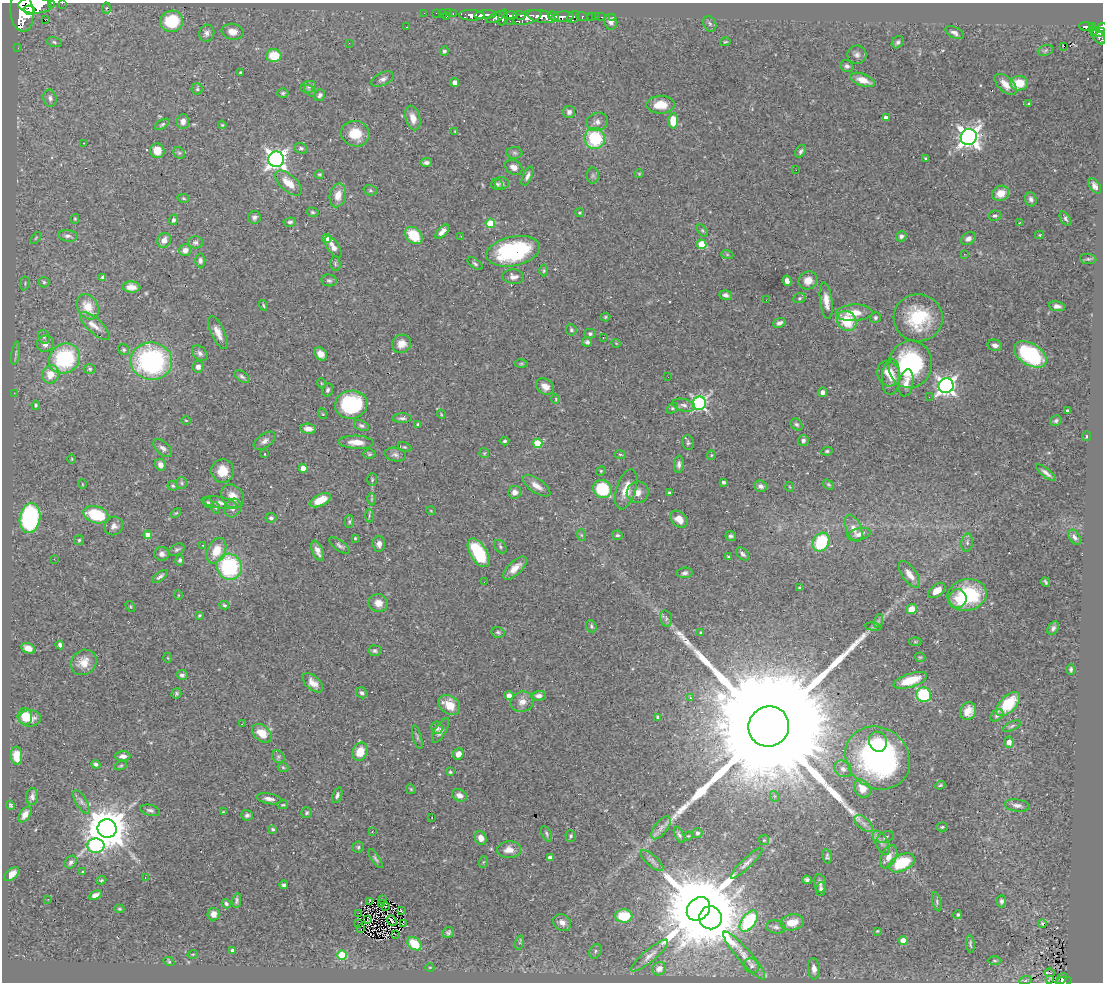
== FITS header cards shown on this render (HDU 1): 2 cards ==
NAXIS1  =                 1101
NAXIS2  =                  980

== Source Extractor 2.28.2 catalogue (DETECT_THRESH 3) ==
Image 1101 x 980 px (HDU 1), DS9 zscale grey, 1 PNG px = 1 image px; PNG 1105 x 984 px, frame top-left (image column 1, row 980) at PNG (2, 3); each listed source drawn as its Kron ellipse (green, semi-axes under 4 px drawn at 4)
Background 0.643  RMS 0.027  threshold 0.0821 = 3 sigma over >= 5 px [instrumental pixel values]
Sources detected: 462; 2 with non-positive FLUX_AUTO (blend fragments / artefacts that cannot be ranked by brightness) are neither listed nor drawn; the other 460 listed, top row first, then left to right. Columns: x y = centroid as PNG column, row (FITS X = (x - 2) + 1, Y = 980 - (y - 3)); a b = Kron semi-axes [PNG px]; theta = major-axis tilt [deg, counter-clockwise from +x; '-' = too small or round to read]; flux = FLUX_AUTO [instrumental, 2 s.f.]
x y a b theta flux
62 3 2 2 - 15
51 4 3 2 - 93
35 5 16 8 -1 4900
106 8 5 3 - 2.3
29 10 6 4 -14 1300
22 11 20 11 -84 7100
424 13 2 2 - 16
436 13 2 2 - 15
442 13 2 2 - 16
449 13 4 3 - 37
453 13 3 2 - 32
472 15 13 5 -2 1800
485 15 11 4 4 1500
519 15 6 3 -3 420
510 16 7 4 8 650
541 16 14 6 -10 3200
553 16 6 3 -26 410
592 16 3 3 - 56
596 16 2 2 - 12
446 17 3 2 - 82
496 17 10 4 27 750
503 17 8 3 78 610
527 17 14 6 18 1900
562 17 11 5 5 1500
574 17 7 5 36 410
582 17 6 3 -20 210
602 17 3 2 - 26
613 17 2 2 - 12
45 20 2 2 - 2.5
172 21 11 10 - 81
510 21 2 2 - 23
611 22 8 6 -76 7.9
710 24 8 6 -62 4.4
406 27 3 2 - 2.6
1086 27 7 4 -5 290
1092 27 4 3 - 210
1101 28 6 4 36 370
1094 31 4 3 - 98
232 32 11 8 -9 16
207 33 8 7 - 7.6
954 33 10 5 -27 6.3
1099 33 7 4 16 380
1098 37 8 5 -51 520
54 42 7 5 -13 3.7
725 42 5 3 - 2.1
898 42 7 5 48 4.7
349 43 3 2 - 1.6
1064 46 2 2 - 11
18 48 2 2 - 12
1045 50 8 5 21 4.1
444 51 4 4 - 4
857 55 9 9 - 7.5
274 56 7 6 - 40
847 66 7 5 -23 5.7
241 73 3 3 - 2.8
383 79 12 6 25 7.1
863 80 13 6 -20 22
455 82 4 4 - 12
1019 83 9 7 3 39
1006 84 13 7 -43 20
309 87 8 6 20 4.8
197 89 5 5 - 3.5
310 91 7 4 -44 3.3
283 93 5 5 - 3.7
320 95 6 5 - 5.3
50 98 8 6 -77 6.4
1029 103 3 2 - 2.5
661 105 14 9 1 33
569 112 6 6 - 6.6
413 118 12 7 -75 17
886 118 4 4 - 14
183 121 7 6 - 8.6
673 121 7 5 -90 35
597 122 11 9 20 10
162 124 8 4 34 3.3
222 125 4 3 - 1.9
455 131 3 3 - 1.5
355 134 14 12 -18 42
969 137 8 8 - 1200
595 138 10 10 - 110
84 143 2 2 - 1.2
301 148 7 5 -16 3.7
157 151 7 7 - 20
801 151 7 4 57 4.3
179 153 6 5 - 3.3
514 153 8 6 -3 3.7
926 158 4 3 - 2.4
276 159 8 7 - 970
426 163 6 4 6 5.2
514 167 9 7 -31 10
796 170 2 2 - 3.1
319 174 4 4 - 2.3
639 174 4 4 - 1.9
593 175 8 6 89 4.1
527 176 10 4 66 6.6
289 183 16 8 -41 29
502 183 7 6 - 4.7
497 184 6 5 - 3.6
1095 186 8 5 -55 9.1
370 190 7 5 -17 3
1001 193 9 7 25 25
338 195 12 8 76 21
183 198 6 4 -9 2.4
1031 199 7 5 -71 6
312 212 6 4 -16 3
580 213 4 4 - 2.8
995 216 6 5 - 4.2
254 217 6 6 - 5.5
75 219 5 4 - 2
1065 219 8 4 -55 3.8
173 220 5 4 - 4.7
290 222 6 4 8 5.4
490 223 4 4 - 68
1019 223 4 4 - 1.6
702 230 7 4 -58 2.7
442 232 9 4 48 13
414 235 10 7 -46 54
1040 235 4 4 - 2
68 236 10 5 -7 6.5
461 236 2 2 - 0.98
901 236 5 5 - 4.8
36 238 7 3 53 2.1
327 239 4 4 - 38
968 239 8 6 32 8.2
164 240 7 6 - 12
195 242 7 6 - 5.7
701 244 5 5 - 51
333 247 12 5 -57 12
185 250 6 6 - 11
513 251 27 14 12 220
727 254 6 4 -19 2.2
964 254 2 2 - 1.5
1088 259 8 5 -7 3.8
200 260 7 5 -87 5.5
335 264 7 5 -88 3.5
475 264 9 4 -37 3.8
544 271 6 4 88 2.6
103 277 4 4 - 4.2
513 277 11 7 -5 9.5
329 280 8 6 -9 4.2
808 280 10 8 34 17
787 281 5 4 - 11
44 282 5 5 - 3.2
25 283 7 4 81 3.4
131 287 9 5 -2 13
725 295 6 4 -19 6.1
799 298 6 5 - 2.9
766 300 3 2 - 2.7
826 301 18 6 -82 18
263 305 5 3 - 2.4
1057 306 8 5 -7 7.4
88 307 13 10 -58 34
854 313 18 8 3 27
605 317 5 4 - 2.5
875 317 5 5 - 3.6
918 318 24 23 - 110
847 321 11 9 -50 60
779 323 6 4 25 6.6
95 326 19 7 -42 17
571 330 5 5 - 3.1
218 333 18 6 -65 16
590 334 5 5 - 3.5
44 337 7 5 -64 4.2
603 338 3 2 - 1.7
587 342 5 4 - 5.4
616 343 4 3 - 1.3
45 344 8 8 - 11
401 344 10 9 - 17
995 345 7 5 -13 8.6
124 350 6 5 - 3.3
16 353 12 4 81 5.8
200 353 9 6 -46 6.6
321 354 7 5 -45 14
1030 354 18 10 -32 190
64 359 16 14 37 170
151 361 21 18 -6 330
521 364 6 4 1 2.6
910 364 24 21 79 220
198 367 6 5 - 7.7
90 369 6 4 0 3.1
50 374 9 8 - 32
888 374 13 11 -68 27
242 377 9 5 -32 4.4
668 377 2 2 - 4.6
891 377 18 9 86 26
321 383 5 3 - 1.5
906 383 14 7 80 14
946 386 7 7 - 800
545 387 9 7 -33 15
328 390 7 5 72 4.5
823 392 5 4 - 7.4
14 393 3 3 - 1.5
929 397 2 2 - 3
556 399 5 3 - 1.7
699 403 7 6 - 460
36 405 4 4 - 2.6
351 405 16 14 10 150
684 405 11 6 -14 7.6
672 408 6 4 39 3.2
1067 411 3 3 - 3.3
323 414 5 3 - 1.6
441 414 5 3 - 1.8
402 418 9 4 0 5.3
186 420 5 3 - 1.6
1056 421 6 5 - 3.7
418 424 3 3 - 2.5
796 424 7 5 -42 3.7
361 425 8 5 -22 4.8
308 429 8 5 -5 13
1086 436 5 2 - 1.8
803 440 6 5 - 6.2
265 441 12 6 36 8.8
504 441 5 3 - 3.2
356 442 17 6 -2 21
538 443 4 4 - 65
688 443 7 6 - 3.7
404 447 7 4 -24 2.8
163 448 11 6 -42 7.1
827 451 6 4 10 2.9
484 453 5 5 - 2.2
265 454 3 2 - 1.2
369 454 6 5 - 2.8
395 455 11 6 -9 7.4
620 455 5 3 - 1.9
711 455 5 4 - 2.1
72 459 5 3 - 1.7
679 464 9 5 87 6.2
160 465 6 5 - 11
303 468 4 4 - 23
223 471 12 11 - 30
601 471 5 4 - 2
1046 473 12 4 -38 7.2
372 480 6 5 - 3.2
724 482 3 3 - 5.1
182 483 6 5 - 3.1
82 484 5 3 - 1.4
828 485 6 4 -34 2.6
173 486 5 4 - 2.9
536 486 16 7 -34 15
761 486 7 5 -18 7
790 487 5 3 - 1.5
602 489 10 8 -38 86
626 489 21 9 73 29
515 492 6 6 - 11
638 492 11 10 - 15
669 493 3 3 - 2.9
232 496 13 10 -51 22
371 499 6 4 89 2.9
320 500 11 5 26 29
208 502 5 4 - 3.3
219 502 17 5 -9 11
216 508 6 3 -71 2.2
233 508 9 8 - 9.8
431 511 5 3 - 1.5
176 513 6 3 43 1.8
96 515 13 8 -17 110
369 516 7 3 90 2.8
30 518 15 10 82 250
271 518 5 5 - 4
679 519 10 7 -43 20
349 521 6 5 - 2.8
114 526 9 9 - 9.6
854 528 14 7 -68 13
859 534 12 6 13 10
148 535 4 4 - 20
581 535 6 4 -71 2.6
617 535 5 4 - 3.2
731 536 5 5 - 3.9
1075 537 8 5 -56 6.5
355 538 3 3 - 1.9
79 540 5 5 - 2.6
821 542 10 7 59 93
967 543 9 6 85 6
379 544 8 6 -88 9.3
203 545 2 2 - 1.1
340 545 12 5 -36 5.4
500 547 7 5 -52 3.4
177 550 8 5 28 4.1
216 551 13 9 65 36
318 551 11 5 -68 10
479 553 16 8 -59 100
162 554 7 7 - 7.8
743 554 8 5 -44 5.9
728 557 3 3 - 3.8
54 559 2 2 - 3.2
180 560 5 4 - 3.3
229 567 13 12 - 180
515 568 15 6 44 19
685 573 8 5 6 5.2
909 574 15 7 -55 18
160 576 9 4 36 5.7
484 582 2 2 - 2.7
1045 582 5 3 - 2.6
800 588 3 3 - 2.3
937 590 10 6 39 18
178 595 5 3 - 1.4
967 595 20 15 12 120
958 599 9 9 - 20
378 603 10 9 - 16
224 605 5 3 - 2.8
130 606 6 3 -59 1.9
912 609 5 5 - 22
199 615 3 3 - 2
666 618 8 5 -77 4.8
878 621 7 4 71 3.9
591 626 6 5 - 3.4
873 627 8 4 -8 3.3
1053 628 7 5 57 4.8
498 632 6 5 - 3.2
701 633 4 3 - 2.3
915 642 6 4 0 2.4
60 645 4 4 - 5.8
28 648 7 5 -23 14
375 651 6 5 - 3.8
920 657 5 4 - 2.1
168 658 5 3 - 1.6
84 662 14 12 40 25
1071 669 5 4 - 4.2
182 675 5 5 - 5.3
910 680 17 7 18 44
313 683 12 6 -41 14
362 693 6 5 - 4.7
176 694 5 4 - 2.9
924 695 7 7 - 140
509 696 4 4 - 17
539 696 7 5 2 7.5
690 698 4 3 - 2.2
522 702 12 10 19 14
1008 704 15 8 45 67
449 705 12 9 -39 30
968 711 9 7 58 17
997 715 7 5 40 3.6
25 716 8 7 - 33
658 717 4 3 - 3.3
30 718 11 8 1 18
242 724 3 2 - 1.1
769 726 20 20 - 160000
1012 726 10 3 25 3.3
437 728 6 5 - 7.1
441 730 14 5 60 8.7
262 733 11 7 -40 31
417 737 12 3 -75 3.6
878 742 10 9 - 28
1009 742 5 4 - 11
360 752 9 7 68 33
458 754 6 5 - 10
16 756 9 6 -87 27
123 756 7 5 2 9
278 757 7 6 - 3.7
878 758 34 30 -39 440
96 764 4 4 - 4
121 766 6 4 19 2.5
283 767 5 5 - 2.3
843 769 9 7 -36 7.9
450 772 4 3 - 2.4
940 785 5 4 - 2.4
411 789 5 4 - 2.1
862 789 9 7 -54 21
337 795 8 4 69 5.4
459 795 8 5 -23 11
774 796 5 3 - 2.2
32 797 8 6 86 6.2
269 799 12 5 -10 9.2
81 802 13 5 -59 7.7
10 805 5 3 - 2.9
283 805 5 2 - 2
1017 805 13 6 -7 8.2
150 810 10 5 -15 5.7
223 812 3 3 - 1.5
307 813 5 5 - 3.1
25 814 9 5 58 11
247 815 5 5 - 5
432 818 3 2 - 1.3
864 823 11 5 -41 8
942 827 6 4 3 2.8
661 828 13 6 52 9
107 829 9 9 - 7300
273 829 4 4 - 2.7
372 832 3 2 - 1.3
697 833 5 5 - 4
547 834 8 4 -63 3.6
679 835 9 4 -65 3.7
571 836 6 5 - 3.4
688 836 4 4 - 1.7
885 837 8 5 23 5.1
481 838 7 5 -66 13
764 840 5 5 - 2.5
881 843 13 6 -62 8.9
96 846 9 7 0 220
358 847 5 5 - 3.4
509 850 12 8 1 18
827 856 7 5 -79 3.9
889 857 12 7 63 17
550 858 4 4 - 10
376 859 11 4 -57 3.8
652 860 14 5 -41 6.9
71 862 7 5 47 5.6
483 862 6 4 70 2.3
746 863 21 5 44 9.8
902 863 14 8 26 88
83 872 4 3 - 2.1
12 874 9 5 40 13
145 878 2 2 - 1.7
101 880 5 4 - 2.3
807 880 4 4 - 5.8
820 883 9 6 -80 7
284 885 4 4 - 4.7
821 889 7 4 88 5.3
95 895 6 4 25 7.9
48 899 2 2 - 22
237 900 7 4 82 4
383 900 3 2 - 2.1
370 901 4 2 - 3.7
1001 901 6 5 - 4.3
937 902 10 4 -76 3.9
381 903 3 2 - 1.5
226 904 5 4 - 4.1
386 906 3 2 - 2.4
119 909 5 4 - 2.2
698 909 13 10 46 32000
401 911 4 2 - 0.62
213 914 6 6 - 13
359 914 3 2 - 0.97
958 915 4 4 - 3.1
624 916 8 6 -1 65
710 918 11 11 - 6500
368 919 2 2 - 2.4
392 921 5 2 - 1.5
749 921 12 7 53 150
562 922 9 8 - 13
792 922 12 8 9 28
359 924 3 2 - 1.8
403 924 4 2 - 1.4
1042 924 4 3 - 2.3
776 927 9 6 -10 5.7
360 928 4 2 - 2.2
877 931 3 3 - 1.7
448 933 6 5 - 4.3
395 934 3 2 - 1.7
903 941 4 4 - 27
520 943 7 4 72 2.4
414 944 8 6 -40 51
970 944 9 4 -84 3.5
232 950 3 3 - 3.6
595 951 7 5 62 4.2
193 954 5 3 - 1.4
342 955 4 4 - 76
744 955 31 7 -49 20
650 956 24 6 40 14
169 961 5 4 - 2
994 961 7 3 0 2.4
751 966 8 7 - 5.8
430 967 4 3 - 1.4
659 969 7 6 - 9.8
814 969 10 6 -85 12
1050 973 5 2 - 2.9
1049 979 4 2 - 1.1
1062 979 6 3 49 79
1025 981 6 4 20 2.6
1064 981 8 4 11 190
At the frame edge (FLAGS 8, measured only in part): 5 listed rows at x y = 62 3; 51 4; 35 5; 1101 28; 1064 981
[2 non-positive-flux detections neither listed nor drawn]